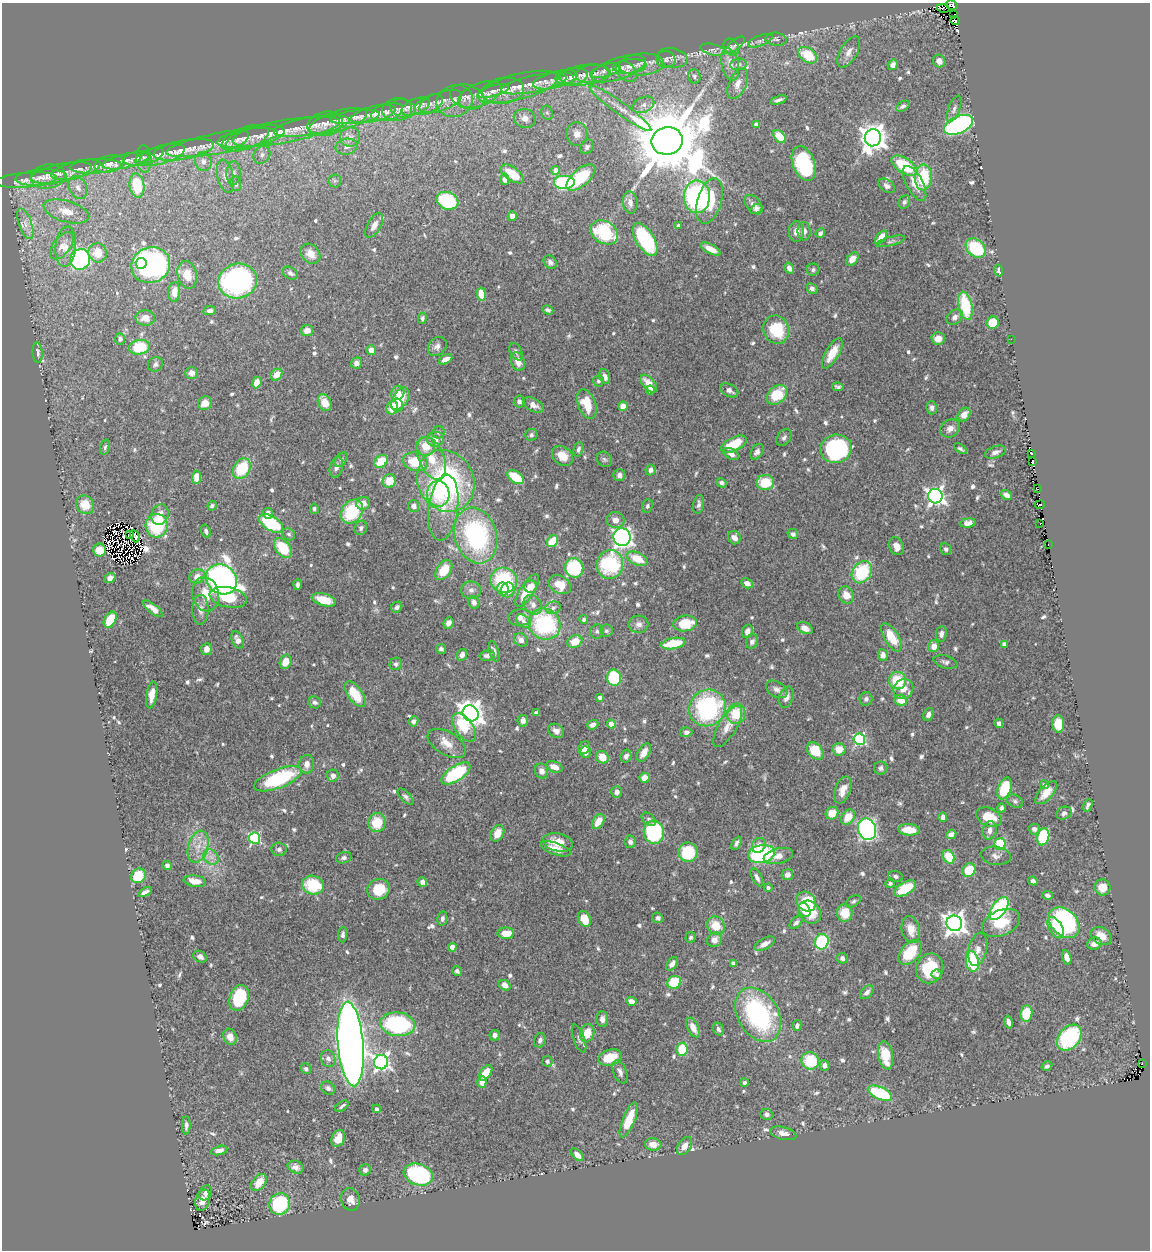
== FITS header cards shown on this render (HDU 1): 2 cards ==
NAXIS1  =                 1148
NAXIS2  =                 1248

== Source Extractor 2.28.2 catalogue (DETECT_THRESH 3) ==
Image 1148 x 1248 px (HDU 1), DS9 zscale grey, 1 PNG px = 1 image px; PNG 1152 x 1252 px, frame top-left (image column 1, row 1248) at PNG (2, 3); each listed source drawn as its Kron ellipse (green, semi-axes under 4 px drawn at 4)
Background 0.652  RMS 0.025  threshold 0.0758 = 3 sigma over >= 5 px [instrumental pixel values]
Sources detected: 735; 12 with non-positive FLUX_AUTO (blend fragments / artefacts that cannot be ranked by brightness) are neither listed nor drawn; of the other 723, the 500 brightest by FLUX_AUTO listed and drawn (223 fainter detections omitted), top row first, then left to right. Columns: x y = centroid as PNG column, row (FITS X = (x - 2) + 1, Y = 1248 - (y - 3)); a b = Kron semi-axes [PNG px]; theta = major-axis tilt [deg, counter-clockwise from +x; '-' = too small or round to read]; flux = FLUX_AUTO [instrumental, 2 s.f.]
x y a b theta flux
952 5 6 4 -18 150
943 8 6 2 -11 13
954 15 4 2 - 7.6
955 21 5 3 - 17
776 39 10 6 -6 5.3
760 41 13 5 22 6.8
735 45 12 5 40 5.1
731 47 9 7 -57 6
713 50 13 5 -13 6.3
849 52 17 8 59 13
808 55 10 7 -34 51
672 58 15 9 -12 9.5
666 59 9 8 - 6.9
939 61 7 6 - 9.5
641 64 22 11 4 22
730 64 17 8 -77 16
738 64 8 5 8 5.4
893 65 5 5 - 8
630 66 17 7 6 10
618 69 28 10 18 23
605 70 15 6 15 8.8
626 72 12 8 -44 11
593 74 17 9 6 15
584 75 24 10 7 20
694 76 7 6 - 4.1
572 77 16 8 12 11
565 79 9 6 0 4.3
555 80 23 8 14 17
534 84 33 8 11 24
738 84 16 8 65 14
518 87 42 12 14 40
494 91 16 5 16 8.4
503 91 21 13 8 24
480 94 23 11 21 24
467 97 17 12 -20 16
778 100 8 3 19 5.1
455 101 18 16 20 26
440 102 23 9 19 20
429 104 15 8 27 12
643 105 11 7 23 10
903 106 7 4 32 4.8
416 107 15 7 23 12
403 108 13 9 -13 8.1
620 108 38 6 -36 27
954 109 14 5 69 6.4
397 110 15 11 14 12
387 112 16 8 14 14
547 113 7 5 -67 4.3
373 114 23 7 14 20
355 117 24 6 7 16
525 118 11 9 -15 13
338 121 30 10 16 31
325 124 18 12 15 18
756 124 4 4 - 8.2
958 125 15 8 24 400
312 126 38 9 9 36
278 132 62 11 10 65
577 134 12 10 -84 13
259 136 26 9 12 19
780 136 8 5 -46 39
350 137 10 10 - 11
245 138 25 11 20 22
873 138 8 8 - 1900
237 140 13 7 35 7.7
667 141 16 13 11 25000
222 143 56 10 10 58
346 147 11 8 11 9.6
587 147 8 6 52 5.2
184 150 30 9 10 33
160 155 25 9 15 25
262 155 10 7 55 8.5
152 156 13 6 26 7
137 158 13 7 12 8.2
144 159 13 7 -86 8.1
126 161 23 7 12 18
203 162 10 8 -67 11
804 163 18 11 -68 150
109 164 15 8 12 14
96 166 26 7 3 19
904 166 15 7 -34 84
76 170 25 8 15 20
555 170 4 4 - 14
61 173 31 9 11 24
233 173 11 7 87 10
512 174 13 6 -35 36
48 176 17 12 10 19
225 176 17 8 -77 14
581 177 17 8 41 80
923 177 13 8 87 72
41 178 26 8 4 21
505 179 5 4 - 10
26 180 31 7 5 18
335 181 6 6 - 4
564 183 10 7 0 160
915 183 19 8 -62 21
236 184 7 5 -80 4.6
137 185 12 7 -83 66
887 186 9 6 -35 7
78 188 12 8 -64 12
697 197 16 13 90 250
447 201 11 8 -20 140
710 201 23 12 72 73
904 202 7 5 64 4.7
630 203 11 7 -83 11
753 205 11 7 -51 10
756 209 6 4 32 5.5
66 211 23 10 -16 32
512 216 5 4 - 13
25 224 16 6 -70 13
374 225 14 6 61 11
678 226 3 3 - 4.2
804 231 9 6 -88 8.8
604 232 14 11 -31 120
796 232 10 7 -90 13
820 233 5 4 - 5.3
881 237 8 4 52 22
645 239 18 9 -58 180
891 241 14 4 15 5.2
62 246 16 8 52 15
66 247 20 10 84 23
976 248 11 8 -42 91
711 249 11 4 -28 17
98 253 10 9 - 32
311 254 11 8 -48 17
80 259 10 10 - 270
852 259 7 5 51 20
550 262 7 6 - 6.9
141 263 5 5 - 62
151 265 20 17 22 460
789 268 6 4 -57 8.6
813 270 6 6 - 4.1
999 270 6 4 -78 4.6
290 273 8 5 -31 6
187 275 14 9 -77 20
238 281 19 17 17 370
812 288 6 5 - 6.1
174 292 10 6 84 18
481 294 6 4 -81 34
965 306 14 7 -78 89
548 310 6 4 -20 4.2
210 311 6 4 8 6.4
955 317 9 6 39 6.9
145 318 9 8 - 16
422 318 6 4 80 4.2
993 323 6 6 - 54
307 330 6 5 - 14
776 330 14 12 -71 74
120 339 5 5 - 5.1
938 339 6 6 - 18
1011 339 2 2 - 34
437 346 10 8 44 7.8
139 347 10 7 12 77
371 350 5 4 - 13
516 352 9 6 -63 5.2
38 353 10 5 -86 5.7
832 353 17 6 60 29
446 359 7 4 28 11
518 361 9 6 -71 15
356 363 6 5 - 11
155 364 8 7 - 5.5
191 373 6 6 - 12
276 374 6 5 - 19
605 377 7 5 -68 9.1
598 381 5 5 - 4.6
257 382 6 4 67 18
649 384 11 5 -48 23
838 387 6 4 -8 4.3
650 390 4 4 - 15
729 390 10 6 -28 7.7
398 393 7 6 - 14
777 395 12 8 41 58
400 399 12 7 58 38
519 401 6 5 - 5.6
205 403 7 6 - 20
325 403 9 6 -64 24
587 404 15 9 -69 43
397 405 6 6 - 12
533 405 11 6 -25 13
623 406 5 4 - 17
392 408 7 5 75 33
932 408 6 5 - 6.4
964 415 7 5 51 15
950 428 10 8 33 12
439 432 6 6 - 4
531 435 6 6 - 4.2
784 438 9 6 53 5.6
435 439 8 7 - 9.7
734 444 14 6 26 49
426 446 9 9 - 28
105 447 8 4 74 4
578 449 7 4 76 5.3
836 449 16 14 14 250
960 449 7 4 -33 4.3
757 452 8 5 58 7.1
995 452 11 6 18 7.8
1032 453 3 2 - 11
731 454 8 5 -26 8.2
563 456 11 9 -39 22
432 458 22 12 -67 39
604 459 8 7 - 4.4
341 460 8 5 52 4.1
381 461 7 5 38 42
415 462 13 9 -15 60
1032 462 4 3 - 64
336 467 10 6 74 10
242 469 11 8 60 73
651 470 5 5 - 7.9
619 475 6 6 - 7.8
197 477 6 4 86 22
515 477 9 5 -35 60
389 481 7 6 - 31
446 481 32 28 -61 330
721 483 5 4 - 4.3
765 483 9 7 2 49
1037 489 3 2 - 7.2
438 494 13 11 -88 48
1007 495 6 4 -35 11
935 496 7 7 - 750
363 503 7 6 - 15
698 504 9 5 80 5.5
85 505 10 8 -49 31
1040 505 5 2 - 5.8
212 506 5 4 - 3.9
414 506 6 5 - 9.3
647 506 7 5 68 3.9
443 508 33 14 82 41
314 509 5 4 - 4.1
352 512 13 10 55 100
268 513 5 5 - 11
160 515 11 8 70 17
615 520 9 8 - 13
271 523 13 7 -32 110
968 523 8 4 8 12
1040 523 3 2 - 18
157 526 12 11 - 110
361 528 7 6 - 4.4
206 531 7 4 -68 4.9
289 534 7 6 - 4.6
793 534 5 5 - 5.5
130 535 4 2 - 4.1
476 535 28 21 -74 250
135 536 6 3 -67 5.3
622 537 9 8 - 590
734 538 7 6 - 14
552 541 6 5 - 45
1048 545 3 2 - 5.6
896 546 9 7 -66 18
283 548 11 7 -51 66
946 549 6 5 - 4.2
100 550 6 6 - 24
637 559 11 6 -24 37
610 564 14 13 - 150
574 568 10 9 - 120
444 570 11 7 56 39
862 572 12 9 56 110
197 576 8 6 31 14
110 578 6 4 37 9.8
222 579 16 14 -38 930
504 580 13 12 - 120
747 583 6 4 -27 10
298 584 5 4 - 4.8
560 585 12 8 -28 29
531 587 6 6 - 20
503 589 6 5 - 10
471 590 10 9 - 8.3
508 590 7 7 - 25
527 591 19 7 58 36
206 594 17 13 -80 35
846 595 9 7 -60 18
228 597 19 10 -12 47
324 600 12 6 -17 40
474 602 6 5 - 8.2
533 605 10 8 -50 10
397 607 6 5 - 5.2
553 608 8 6 14 5.9
153 609 12 4 -37 14
200 610 15 8 90 11
520 617 12 8 2 11
584 619 4 4 - 4.1
110 620 8 5 59 44
523 621 8 5 -40 6.2
448 623 6 5 - 11
685 623 12 8 8 56
544 624 16 15 - 190
639 624 10 8 1 8.8
805 628 8 5 -25 14
597 631 7 6 - 4.9
606 631 6 6 - 4
747 631 7 5 66 11
941 634 8 5 82 8.8
891 637 16 7 -59 44
237 640 9 5 -66 10
521 640 7 6 - 12
575 641 8 6 25 28
752 642 7 6 - 7.2
673 643 12 5 10 54
1004 644 4 4 - 10
934 646 6 5 - 14
206 649 6 5 - 12
441 649 5 5 - 4.7
494 651 10 5 -73 6.1
462 655 6 5 - 9.5
487 655 7 5 11 7.6
883 655 6 5 - 9.5
286 662 7 5 73 23
945 662 12 6 -15 6.2
396 664 6 6 - 4.8
614 678 8 7 - 110
897 681 9 8 - 60
777 689 12 7 -32 8.9
903 689 11 9 49 18
355 694 15 7 -54 48
152 695 13 5 81 17
786 697 11 7 71 13
599 698 4 4 - 7.8
866 699 6 6 - 5.9
901 700 6 5 - 28
315 702 6 6 - 5.5
707 708 19 17 45 240
471 713 8 7 - 1700
536 713 4 4 - 4.6
736 714 10 9 - 51
928 714 6 5 - 7.1
413 721 5 5 - 7.5
523 721 6 5 - 9.3
999 723 5 4 - 4.7
611 724 4 4 - 34
1058 724 8 6 -87 39
593 725 6 4 21 8.1
728 726 23 9 59 21
464 727 16 9 -54 62
556 731 8 6 -35 9
686 732 6 5 - 6.1
859 739 6 5 - 250
447 743 21 11 -31 25
584 748 7 5 61 13
839 749 6 6 - 22
815 751 9 7 -48 53
585 752 6 5 - 7.9
644 752 10 5 61 14
626 756 6 5 - 6.6
602 757 6 6 - 24
307 764 9 7 81 11
554 767 8 5 -20 17
881 768 6 6 - 5.1
542 771 7 6 - 10
456 774 16 7 33 140
333 776 6 6 - 9.4
644 778 5 5 - 21
278 779 25 9 21 170
1045 785 4 4 - 6
1004 788 11 6 68 80
843 790 14 7 70 18
617 792 5 5 - 9.8
1046 793 14 6 47 21
406 797 10 5 -45 5
1015 801 8 6 -28 5.1
1088 805 7 3 67 4.3
1001 808 4 3 - 4.6
832 813 7 6 - 25
1064 813 8 6 29 5.6
848 817 8 6 50 28
943 817 5 4 - 7
989 817 13 9 -23 37
649 819 8 5 -38 4.8
598 821 8 5 57 24
377 823 9 8 - 40
867 829 11 9 -73 520
1034 829 6 5 - 7.4
909 830 10 5 -4 27
990 830 9 7 78 10
654 832 11 10 - 170
497 833 8 6 62 24
951 834 5 4 - 9.2
1043 837 8 6 75 110
255 838 5 5 - 190
558 842 15 9 -12 31
630 842 6 5 - 6.9
736 843 7 4 59 5.4
1000 844 6 5 - 81
759 845 8 6 57 11
198 847 16 10 74 23
279 849 7 6 - 5.4
556 849 15 6 -19 19
688 852 10 9 - 80
761 854 13 9 12 190
778 856 15 7 13 16
996 856 15 9 -7 10
211 857 8 6 -44 9.4
949 857 7 5 -60 47
344 858 8 5 17 5.2
167 866 4 4 - 5.5
969 870 7 6 - 42
787 875 5 5 - 9.2
138 876 8 7 - 57
896 876 7 5 -16 4.4
757 877 10 5 -62 7.6
195 881 11 5 -10 19
1033 881 4 4 - 7.3
422 882 5 5 - 7.9
890 883 5 4 - 4
313 885 11 9 -18 76
1102 887 8 8 - 23
768 888 4 4 - 4.9
379 889 11 10 - 53
905 889 12 6 29 63
145 892 7 3 27 6.7
1047 895 5 4 - 5.3
853 901 8 5 31 3.9
806 902 10 9 - 80
999 908 13 7 55 280
804 910 7 6 - 18
810 912 12 10 -44 41
845 913 8 7 - 37
442 918 7 5 79 5.6
658 918 5 5 - 5.2
584 919 8 6 -63 28
796 923 8 5 46 5.2
954 923 8 7 - 1300
1001 923 20 12 24 41
1064 923 18 12 -44 260
716 926 9 8 - 36
1056 928 12 6 -59 20
911 929 14 9 -77 24
506 933 8 5 1 30
343 934 8 4 86 5.6
1101 936 11 8 -34 20
691 937 6 5 - 4.2
714 940 7 7 - 14
822 942 8 7 - 170
764 944 11 5 29 13
1094 944 7 6 - 12
452 947 4 4 - 23
978 949 17 9 77 14
910 952 14 9 48 61
200 957 7 5 -30 7.2
1067 957 7 4 -75 15
842 958 5 5 - 5.8
972 962 10 6 -80 86
733 963 4 4 - 4.5
672 964 8 5 54 10
930 968 15 13 67 73
457 971 5 5 - 5.1
937 974 5 5 - 4.9
674 982 7 6 - 60
505 985 6 5 - 14
867 992 8 5 45 6.8
239 998 13 9 69 90
631 1001 5 4 - 18
1026 1013 8 6 82 50
758 1015 29 20 -58 280
602 1019 8 6 -90 9.7
1009 1022 6 3 -78 5.8
398 1024 17 12 -7 220
797 1026 5 4 - 5.8
693 1028 10 5 -64 18
718 1029 7 5 -62 5.3
587 1033 9 7 72 30
495 1035 5 5 - 9
230 1037 8 6 -70 15
1069 1038 14 10 49 190
579 1039 15 5 -70 6.1
540 1040 7 5 69 5.5
351 1044 42 12 -85 2700
682 1049 7 5 83 62
885 1055 14 7 -81 42
610 1057 12 8 16 43
328 1058 8 7 - 7.7
547 1061 5 5 - 4.5
810 1061 9 8 - 71
381 1062 7 7 - 530
1142 1063 2 2 - 4.7
824 1065 5 5 - 9.2
1047 1066 5 4 - 4.8
306 1069 5 5 - 4.2
620 1072 12 6 -67 8.2
486 1073 9 5 54 32
482 1082 6 4 -88 15
744 1083 4 4 - 4
328 1088 7 6 - 5.7
880 1093 13 6 -23 110
342 1106 7 3 35 4.4
377 1109 4 3 - 4.4
766 1114 6 5 - 6.2
629 1120 19 6 68 41
186 1126 9 4 88 6
783 1133 13 6 -14 11
338 1138 9 6 67 21
653 1144 8 6 -6 14
685 1146 10 6 56 12
219 1150 8 4 14 9.1
577 1155 8 4 -46 11
296 1167 8 6 -23 8.9
365 1170 6 5 - 5.6
418 1174 15 10 -18 210
259 1182 10 6 52 32
206 1193 8 6 62 6.7
350 1199 11 9 -77 16
203 1200 11 7 70 15
280 1204 11 10 - 140
At the frame edge (FLAGS 8, measured only in part): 1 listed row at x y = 952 5
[223 fainter detections neither listed nor drawn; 12 non-positive-flux detections neither listed nor drawn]